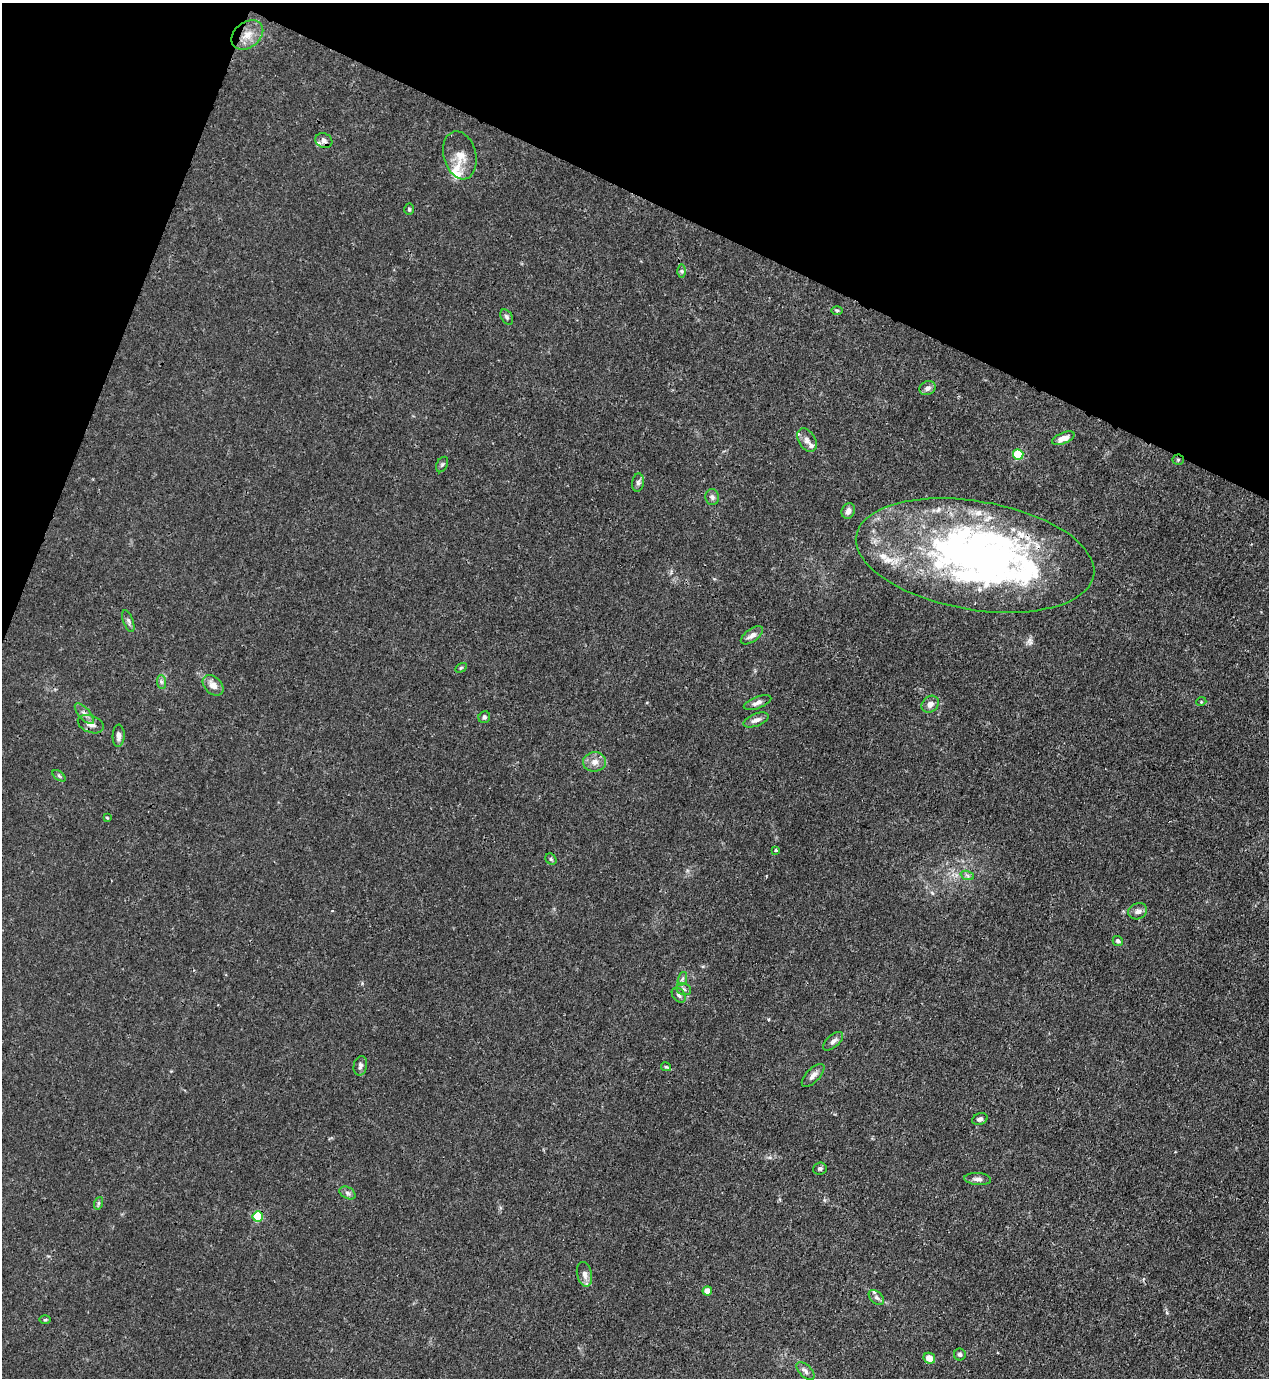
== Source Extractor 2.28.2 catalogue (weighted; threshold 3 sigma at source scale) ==
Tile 2 of 4 x 4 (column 2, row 1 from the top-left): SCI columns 1497-2763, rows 4172-5547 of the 5650 x 5590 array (HDU 1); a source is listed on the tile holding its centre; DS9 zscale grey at full resolution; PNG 1271 x 1380 px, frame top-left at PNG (2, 3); each listed source drawn as its Kron ellipse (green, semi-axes under 4 px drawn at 4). Shown black and unused: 19% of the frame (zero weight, under 3 of 4 exposures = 7% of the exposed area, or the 3 px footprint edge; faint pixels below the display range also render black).
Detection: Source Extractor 2.28.2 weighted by HDU 2 'WHT'; one run over the whole footprint, this tile lists its part. Background 0.0192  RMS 0.0026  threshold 0.0119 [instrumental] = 3 sigma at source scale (4.5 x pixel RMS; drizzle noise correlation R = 1.50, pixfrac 1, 0.05/0.05 arcsec/px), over >= 5 px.
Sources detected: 74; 2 inside a brighter object's white glare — neither listed nor drawn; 14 inside a brighter listed object's ellipse — not listed separately; the other 58 listed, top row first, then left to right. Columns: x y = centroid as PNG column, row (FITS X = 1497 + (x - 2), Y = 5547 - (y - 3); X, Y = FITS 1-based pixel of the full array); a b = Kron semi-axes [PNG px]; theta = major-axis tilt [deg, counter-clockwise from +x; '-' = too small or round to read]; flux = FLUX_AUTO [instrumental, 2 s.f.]
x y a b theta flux
247 35 17 12 38 3.9
324 141 9 7 -26 1
460 155 24 16 -75 4.1
409 209 5 4 - 0.37
681 271 6 4 -89 0.45
837 310 6 4 0 0.36
507 317 8 5 -57 0.65
927 388 8 6 27 1.1
1063 438 12 5 22 2.3
807 440 13 8 -58 1.5
1018 454 5 5 - 14
1178 460 5 5 - 0.4
442 465 8 5 62 0.53
638 483 9 5 82 0.74
712 497 8 7 - 0.77
848 511 8 6 67 1.3
975 555 120 54 -10 120
128 621 11 5 -70 0.75
752 635 13 6 35 1.5
461 668 6 4 31 0.33
161 682 7 4 -88 0.58
213 685 12 8 -44 2
1201 702 5 3 - 0.23
757 703 14 6 20 1.2
930 704 9 7 43 1.5
84 714 13 5 -49 1.2
484 717 6 5 - 0.64
756 720 13 6 21 1.3
91 724 13 8 -20 1.9
119 736 11 6 88 1.2
594 762 11 9 8 2
59 776 7 4 -37 0.42
107 818 3 2 - 0.31
776 850 3 3 - 0.38
551 859 6 5 - 0.45
967 875 7 4 -19 0.53
1138 911 9 8 - 1.2
1118 941 5 5 - 0.71
682 979 7 4 71 0.59
684 989 8 5 -21 0.69
679 995 8 6 -52 0.74
833 1041 12 6 41 1
360 1066 10 6 79 0.85
666 1067 5 3 - 0.3
813 1075 14 6 46 1.5
980 1119 8 5 19 0.97
820 1168 7 6 - 0.55
978 1179 13 6 -5 1.1
347 1193 9 5 -28 0.75
99 1203 6 4 70 0.44
258 1216 5 5 - 16
584 1274 12 7 -78 1.6
707 1291 4 4 - 3.7
876 1297 9 6 -43 0.79
45 1320 6 4 1 0.32
960 1354 6 6 - 0.5
929 1358 6 5 - 2.6
805 1371 11 6 -44 0.97
Overlapping masked pixels (flux is a lower limit): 2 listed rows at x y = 1178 460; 975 555